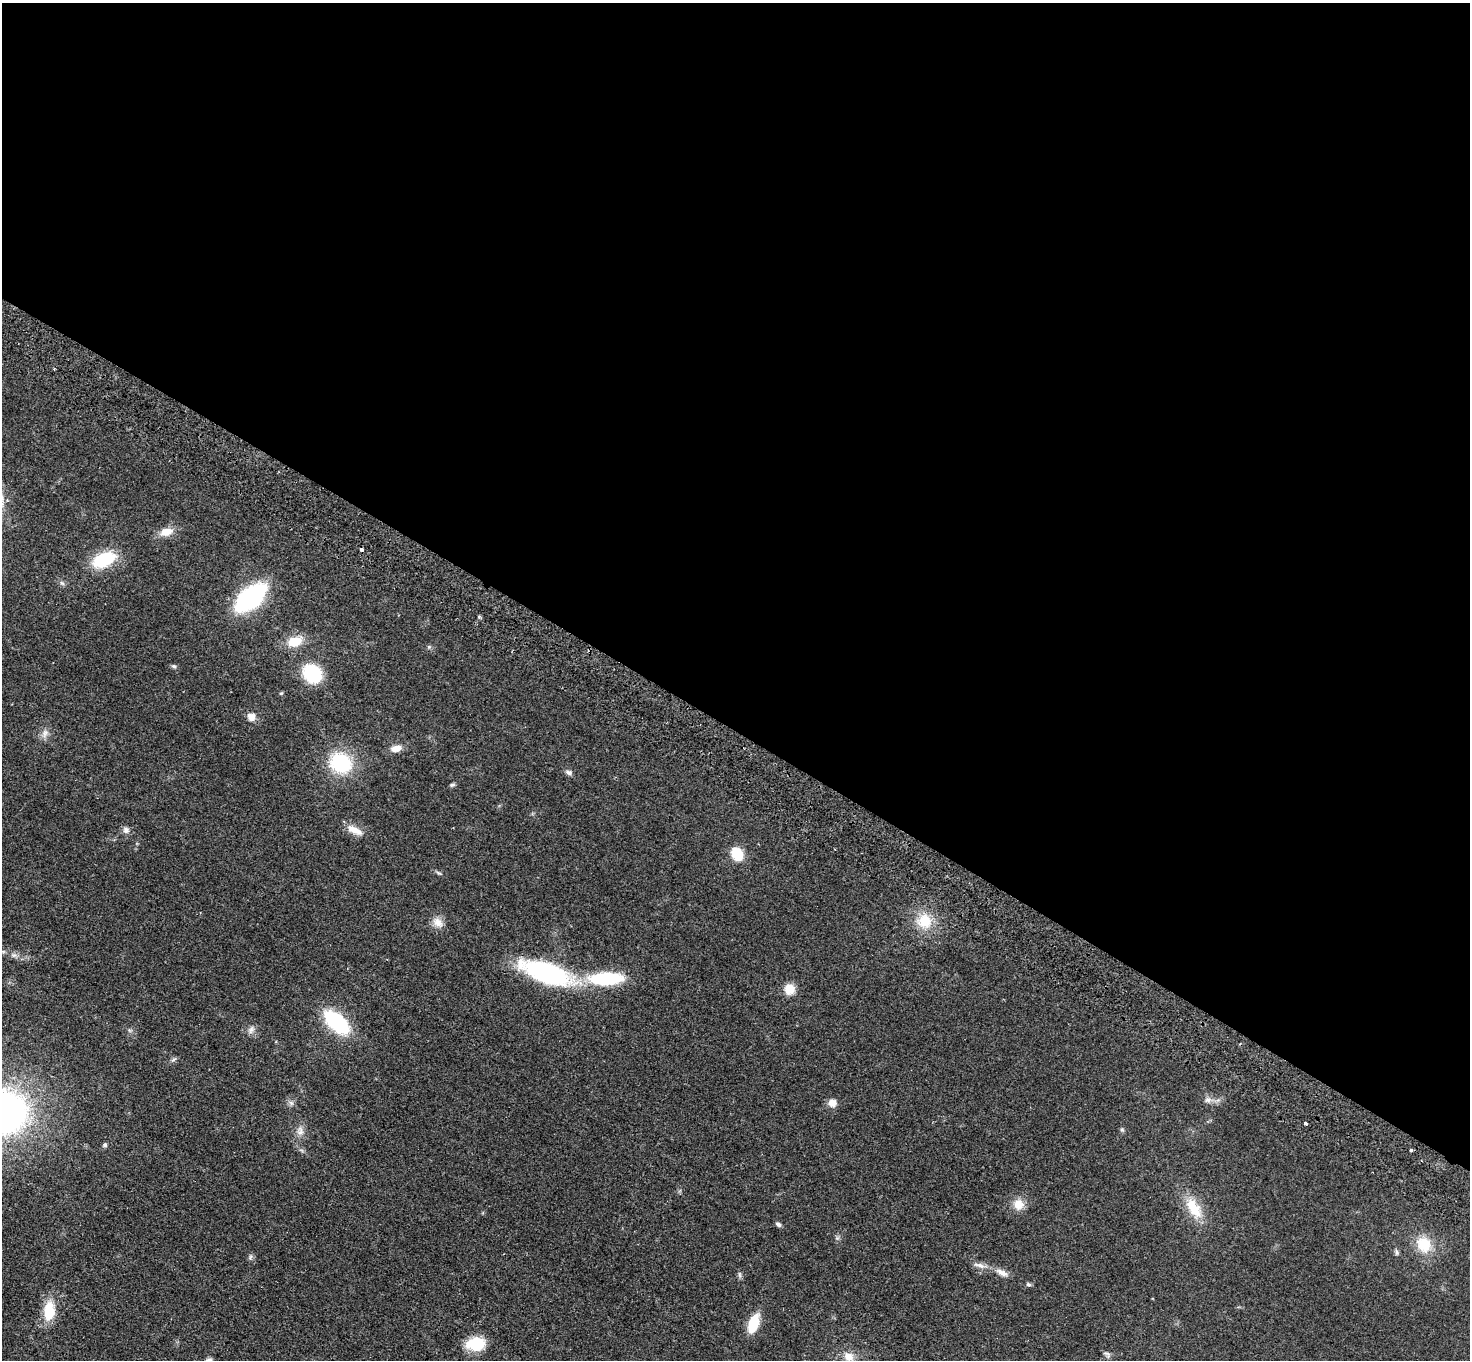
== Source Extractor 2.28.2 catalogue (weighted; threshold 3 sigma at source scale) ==
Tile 3 of 4 x 4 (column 3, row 1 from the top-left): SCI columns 2970-4437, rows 4277-5634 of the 5938 x 5974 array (HDU 1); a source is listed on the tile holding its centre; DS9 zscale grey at full resolution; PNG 1472 x 1362 px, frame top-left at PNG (2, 3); no overlay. Shown black and unused: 54% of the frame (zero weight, under 2 of 3 exposures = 3% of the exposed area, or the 3 px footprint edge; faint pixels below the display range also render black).
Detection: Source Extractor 2.28.2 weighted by HDU 2 'WHT'; one run over the whole footprint, this tile lists its part. Background 0.0594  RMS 0.007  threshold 0.0316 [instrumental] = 3 sigma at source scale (4.5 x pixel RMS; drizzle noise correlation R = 1.50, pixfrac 1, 0.05/0.05 arcsec/px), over >= 5 px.
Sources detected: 54; all 54 listed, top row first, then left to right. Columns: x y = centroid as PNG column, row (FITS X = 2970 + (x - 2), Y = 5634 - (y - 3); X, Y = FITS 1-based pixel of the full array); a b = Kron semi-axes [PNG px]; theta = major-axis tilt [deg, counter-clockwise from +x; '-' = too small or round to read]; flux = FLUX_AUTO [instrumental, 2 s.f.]
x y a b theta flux
166 532 16 10 15 8.4
361 549 3 3 - 6.3
104 559 25 14 24 33
62 583 8 4 -44 1.4
250 597 25 14 42 120
479 616 6 4 0 0.76
295 641 17 11 16 14
429 647 6 4 -45 0.97
174 666 7 5 -21 1.2
312 674 19 15 -43 38
251 717 11 10 - 4.9
45 733 14 8 63 4
396 748 13 8 10 6
341 763 19 16 -30 50
569 772 10 6 -26 2.2
452 785 6 5 - 1.3
126 830 9 8 - 2.8
354 830 22 9 -26 7.7
737 854 13 10 -62 17
439 873 8 4 -35 1.2
924 921 22 21 - 19
438 922 16 11 -43 5.9
3 951 7 4 0 1.1
14 955 8 6 -19 2.1
547 973 40 15 -20 140
606 978 35 12 2 50
789 989 9 8 - 13
337 1022 19 9 -42 95
251 1030 12 8 63 3.1
174 1059 9 4 35 1.4
1208 1100 9 8 - 2.8
291 1103 7 6 - 1.9
832 1103 10 9 - 4.7
2 1112 39 34 4 320
1305 1123 3 3 - 1.8
1122 1130 6 6 - 1.3
300 1131 14 10 89 4.9
105 1145 6 6 - 1.4
1411 1150 4 3 - 1.4
1018 1204 14 14 - 8
1194 1208 32 15 -59 20
778 1224 7 4 -38 2
1424 1244 21 17 -59 18
1396 1252 10 4 -85 1.4
250 1257 7 4 87 1.3
979 1265 19 6 -14 4.2
1002 1272 18 7 -25 5
739 1275 9 4 -89 1.4
1028 1284 8 5 -19 1.2
49 1311 24 13 86 17
753 1323 18 9 69 22
476 1344 18 13 8 24
1107 1354 11 6 -47 1.9
848 1357 11 9 -18 6.8
Overlapping masked pixels (flux is a lower limit): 1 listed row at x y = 361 549
Isophote crosses this tile's border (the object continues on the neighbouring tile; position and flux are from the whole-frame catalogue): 1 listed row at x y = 2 1112